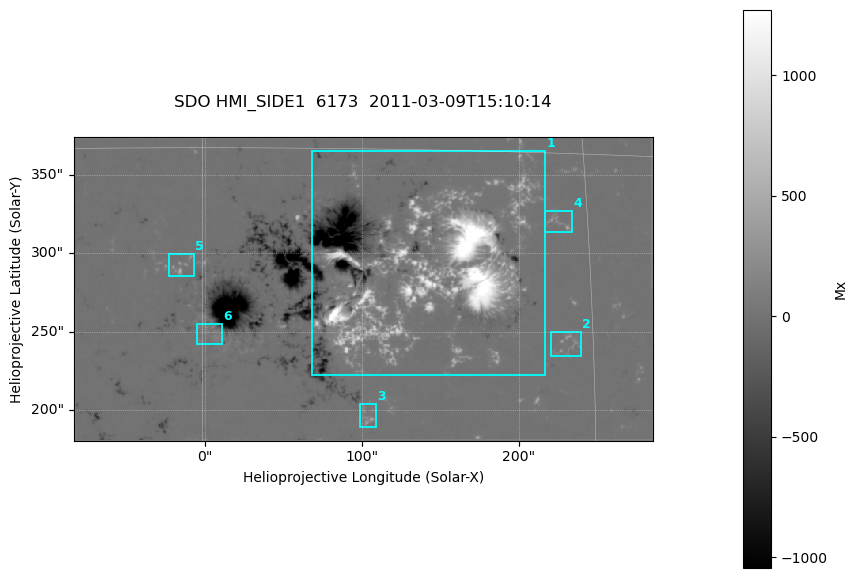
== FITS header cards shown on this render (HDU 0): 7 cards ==
TELESCOP= 'SDO     '           /
INSTRUME= 'HMI_SIDE1'          /
WAVELNTH=              6173.00 /
DATE-OBS= '2011-03-09T15:10:14.900' /
CTYPE1  = 'HPLN-TAN'           /
CTYPE2  = 'HPLT-TAN'           /
BUNIT   = 'Mx      '           /

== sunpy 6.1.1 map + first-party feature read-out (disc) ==
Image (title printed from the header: SDO HMI_SIDE1  6173  2011-03-09T15:10:14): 732 x 384 px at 0.504 arcsec/px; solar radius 967 arcsec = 1917 px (partial field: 2.4% of the solar disc is inside the frame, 99% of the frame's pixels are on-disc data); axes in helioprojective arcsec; data unit Mx (BUNIT, on the colour bar)
Orientation: file roll -179.9 deg (from PC/CROTA): ROTATED to solar-north-up (sunpy Map.rotate, bilinear) for analysis and display; everything below refers to the rotated frame; the empty margins the rotation leaves inside the frame are drawn grey
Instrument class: DISC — disc imager (sunpy class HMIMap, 6173 A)
Bright regions (active regions / flare kernels): reference = the on-disc median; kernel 7 px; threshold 5 sigma = 48.4 Mx over a disc level ~-0.0873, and >= 1.15x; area >= 281 px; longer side >= 5 px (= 2.5 arcsec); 6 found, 6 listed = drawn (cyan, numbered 1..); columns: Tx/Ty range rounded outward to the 2 arcsec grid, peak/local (2 s.f.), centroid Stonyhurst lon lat
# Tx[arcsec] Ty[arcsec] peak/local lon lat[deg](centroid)
1 68..218 222..366 -19287 +9 +10
2 220..240 234..250 -2387 +14 +7
3 98..110 188..204 -2918 +6 +4
4 216..234 312..328 -2445 +14 +12
5 -24..-6 284..300 -2947 -1 +10
6 -6..12 242..256 -1371 +0 +8